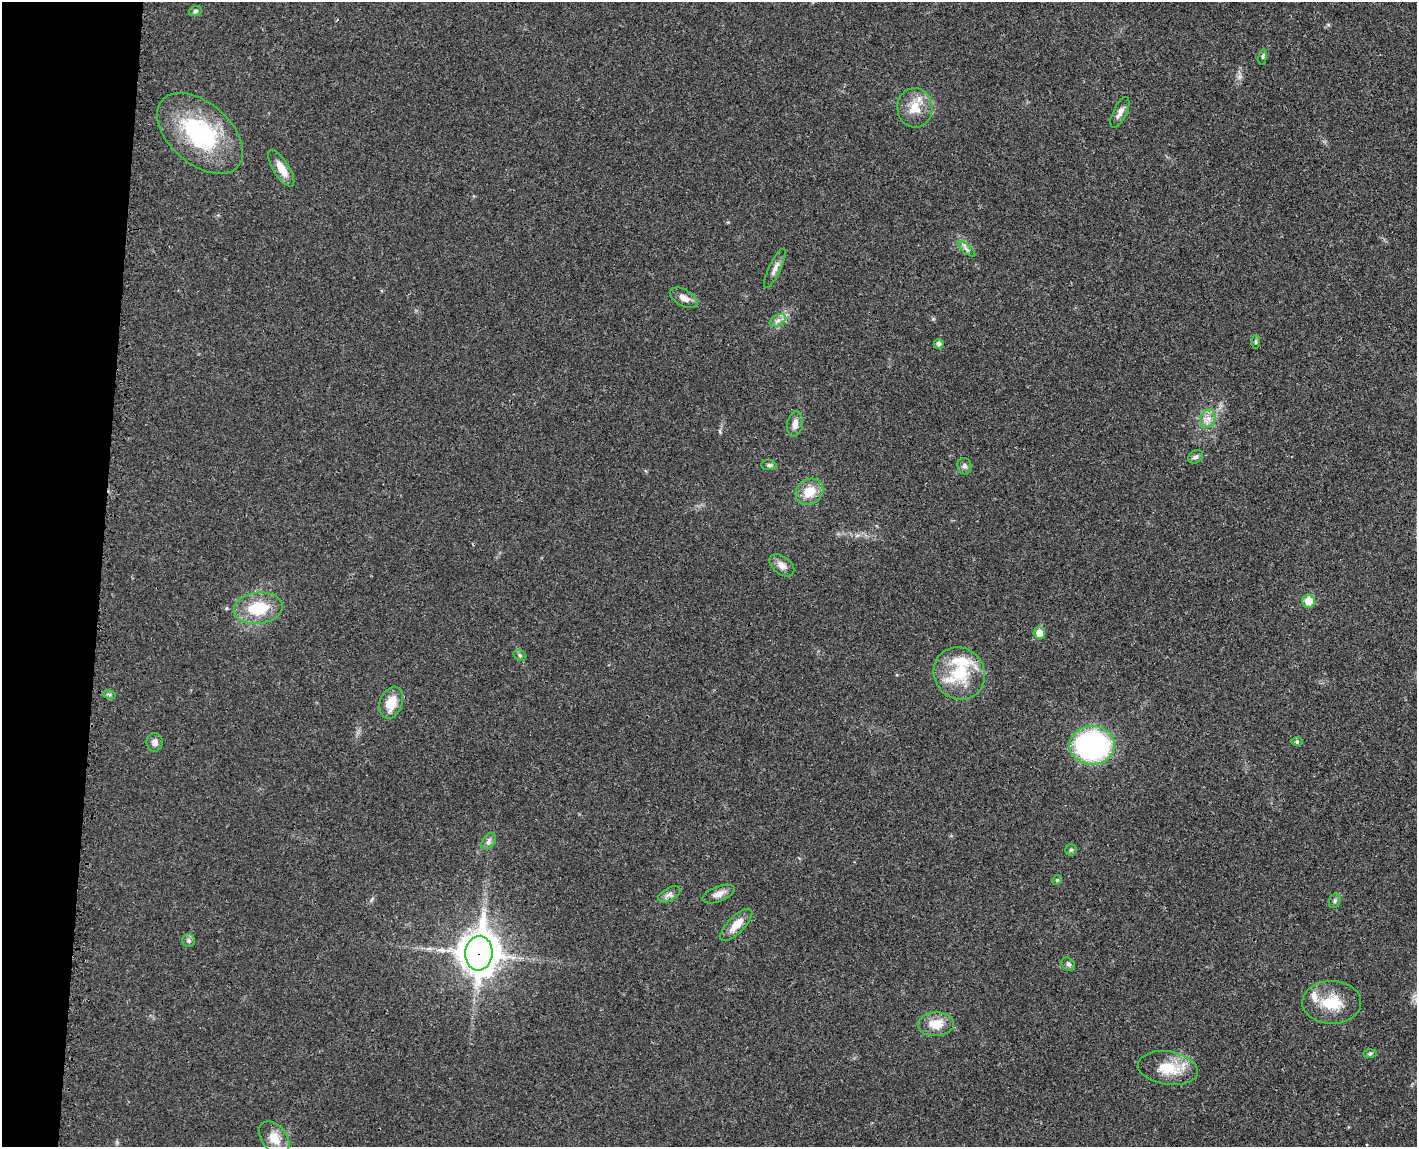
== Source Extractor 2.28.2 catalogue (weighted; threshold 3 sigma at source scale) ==
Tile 7 of 3 x 4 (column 1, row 3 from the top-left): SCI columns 186-1600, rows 1228-2372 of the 4726 x 4742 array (HDU 1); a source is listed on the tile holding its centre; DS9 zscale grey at full resolution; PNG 1419 x 1149 px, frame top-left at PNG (2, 2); each listed source drawn as its Kron ellipse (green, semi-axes under 4 px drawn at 4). Shown black and unused: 7% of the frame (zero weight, under 3 of 4 exposures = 8% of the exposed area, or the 3 px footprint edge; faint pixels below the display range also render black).
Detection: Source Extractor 2.28.2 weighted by HDU 2 'WHT'; one run over the whole footprint, this tile lists its part. Background 0.021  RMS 0.0034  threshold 0.0152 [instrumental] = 3 sigma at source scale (4.5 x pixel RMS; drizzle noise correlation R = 1.50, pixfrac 1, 0.05/0.05 arcsec/px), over >= 5 px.
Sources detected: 47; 3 inside a brighter listed object's ellipse — not listed separately; the other 44 listed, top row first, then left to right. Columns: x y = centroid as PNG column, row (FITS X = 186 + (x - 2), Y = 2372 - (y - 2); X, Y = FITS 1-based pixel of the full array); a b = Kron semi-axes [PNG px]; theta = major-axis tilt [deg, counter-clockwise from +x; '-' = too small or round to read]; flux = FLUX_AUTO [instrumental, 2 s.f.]
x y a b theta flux
195 11 7 5 18 0.58
1263 57 8 4 81 0.6
915 108 20 17 -85 6.5
1120 112 17 6 64 1.8
200 133 50 30 -41 37
281 168 21 8 -58 4.3
967 249 11 3 -40 0.81
775 268 22 6 65 2
684 298 15 8 -30 2.5
778 320 9 5 31 1.3
1256 342 6 4 -90 0.51
939 344 5 5 - 1
1208 419 9 7 70 2
795 424 13 8 81 2.2
1196 457 8 6 33 0.88
769 465 7 5 0 0.69
965 466 8 7 - 1
809 492 14 12 35 6
782 565 14 8 -37 2.2
1309 601 6 6 - 5.6
258 608 24 16 6 12
1039 633 6 5 - 4.4
520 655 7 5 -30 0.61
959 673 27 25 -54 15
109 694 6 4 -18 0.59
391 703 16 11 69 6.2
1297 741 6 4 0 0.45
155 742 9 8 - 1.7
1092 745 23 19 0 70
489 841 9 6 52 1.1
1071 850 5 5 - 0.59
1057 880 5 4 - 0.43
669 894 12 6 29 1.4
718 894 17 7 21 2.4
1335 901 7 5 70 0.69
736 925 21 8 45 4.4
189 941 6 6 - 0.8
479 953 17 13 84 700
1068 964 7 5 -41 0.86
1332 1002 29 21 -1 10
936 1024 18 12 3 5.9
1370 1054 6 4 2 0.53
1168 1068 30 16 -8 9.7
274 1138 19 12 -52 5.1
Overlapping masked pixels (flux is a lower limit): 1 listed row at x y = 479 953